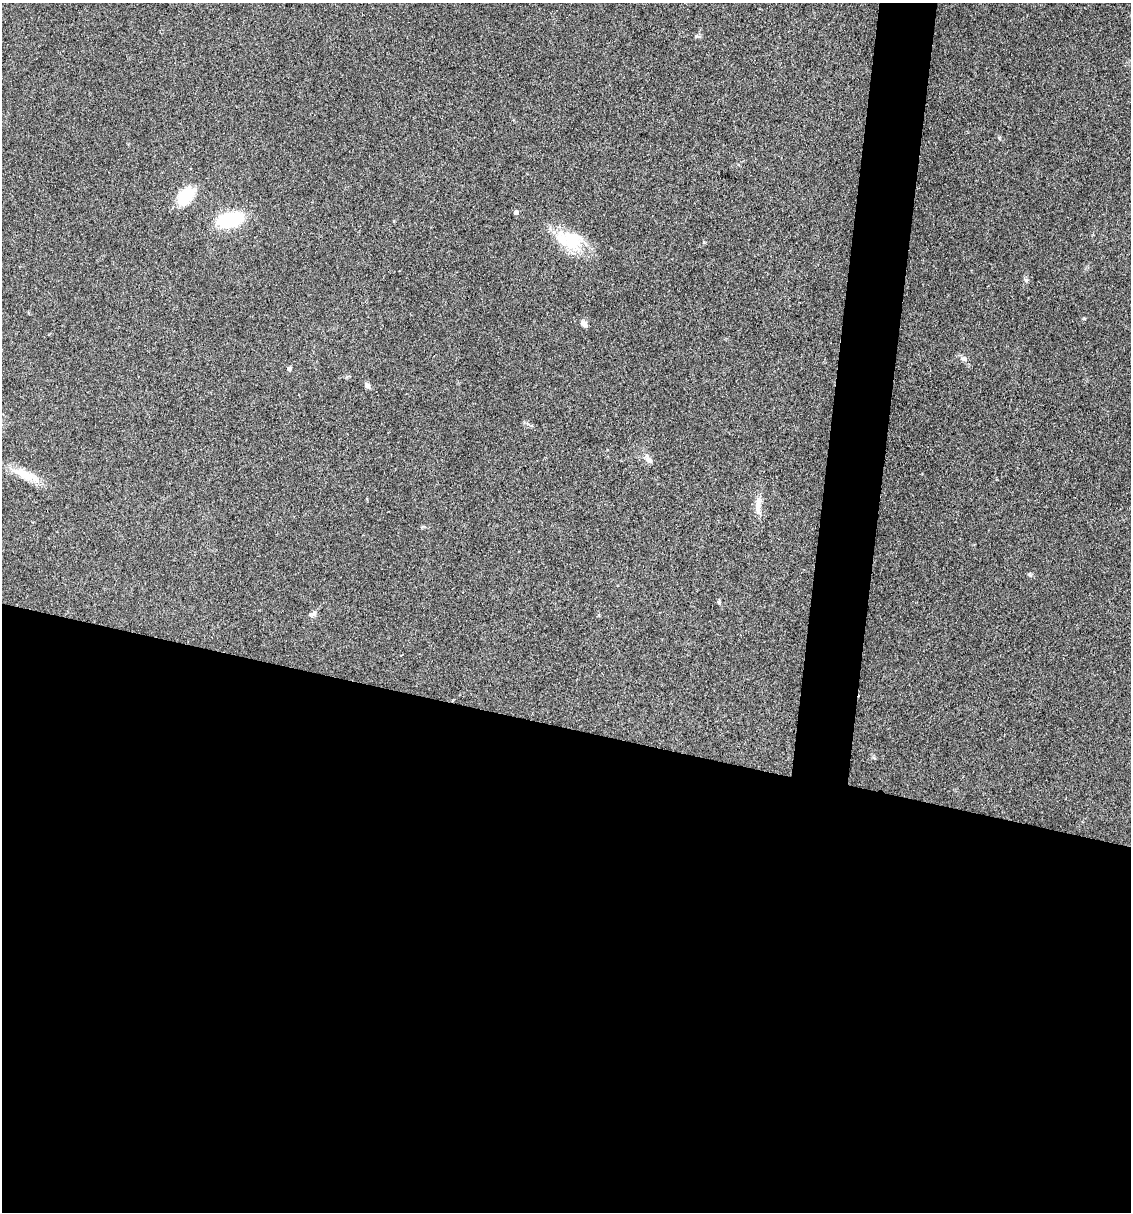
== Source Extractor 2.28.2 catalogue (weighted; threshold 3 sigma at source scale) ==
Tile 14 of 4 x 4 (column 2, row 4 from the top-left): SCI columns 1360-2488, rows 2-1211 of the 4860 x 4841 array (HDU 1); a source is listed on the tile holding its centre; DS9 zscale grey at full resolution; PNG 1133 x 1214 px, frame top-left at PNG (2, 3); no overlay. Shown black and unused: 43% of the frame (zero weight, under 3 of 4 exposures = <1% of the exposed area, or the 3 px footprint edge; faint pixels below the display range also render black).
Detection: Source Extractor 2.28.2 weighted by HDU 2 'WHT'; one run over the whole footprint, this tile lists its part. Background 0.112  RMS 0.0067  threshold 0.0302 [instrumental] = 3 sigma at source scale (4.5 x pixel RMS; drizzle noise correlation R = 1.50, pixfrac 1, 0.05/0.05 arcsec/px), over >= 5 px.
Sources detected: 15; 1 inside a brighter listed object's ellipse — not listed separately; the other 14 listed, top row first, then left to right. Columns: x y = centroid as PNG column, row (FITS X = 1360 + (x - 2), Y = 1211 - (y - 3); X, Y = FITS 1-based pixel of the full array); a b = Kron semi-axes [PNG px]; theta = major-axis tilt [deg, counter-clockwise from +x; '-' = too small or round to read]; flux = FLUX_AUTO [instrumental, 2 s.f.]
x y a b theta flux
185 196 18 13 41 24
516 212 4 4 - 3
230 220 22 12 14 46
573 240 28 22 -54 27
1026 280 6 5 - 1.2
584 324 8 6 -50 3.1
964 359 8 6 -16 2.8
289 368 7 5 58 1.2
367 385 8 6 -43 1.9
649 460 10 8 -28 3.1
25 475 40 11 -21 13
758 506 29 7 90 6.9
719 602 6 4 83 0.9
313 614 9 7 38 2
Unlisted compact peaks at least as high as the median listed source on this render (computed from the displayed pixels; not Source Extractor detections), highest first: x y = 1030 575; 1084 318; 696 36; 704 242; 999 138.